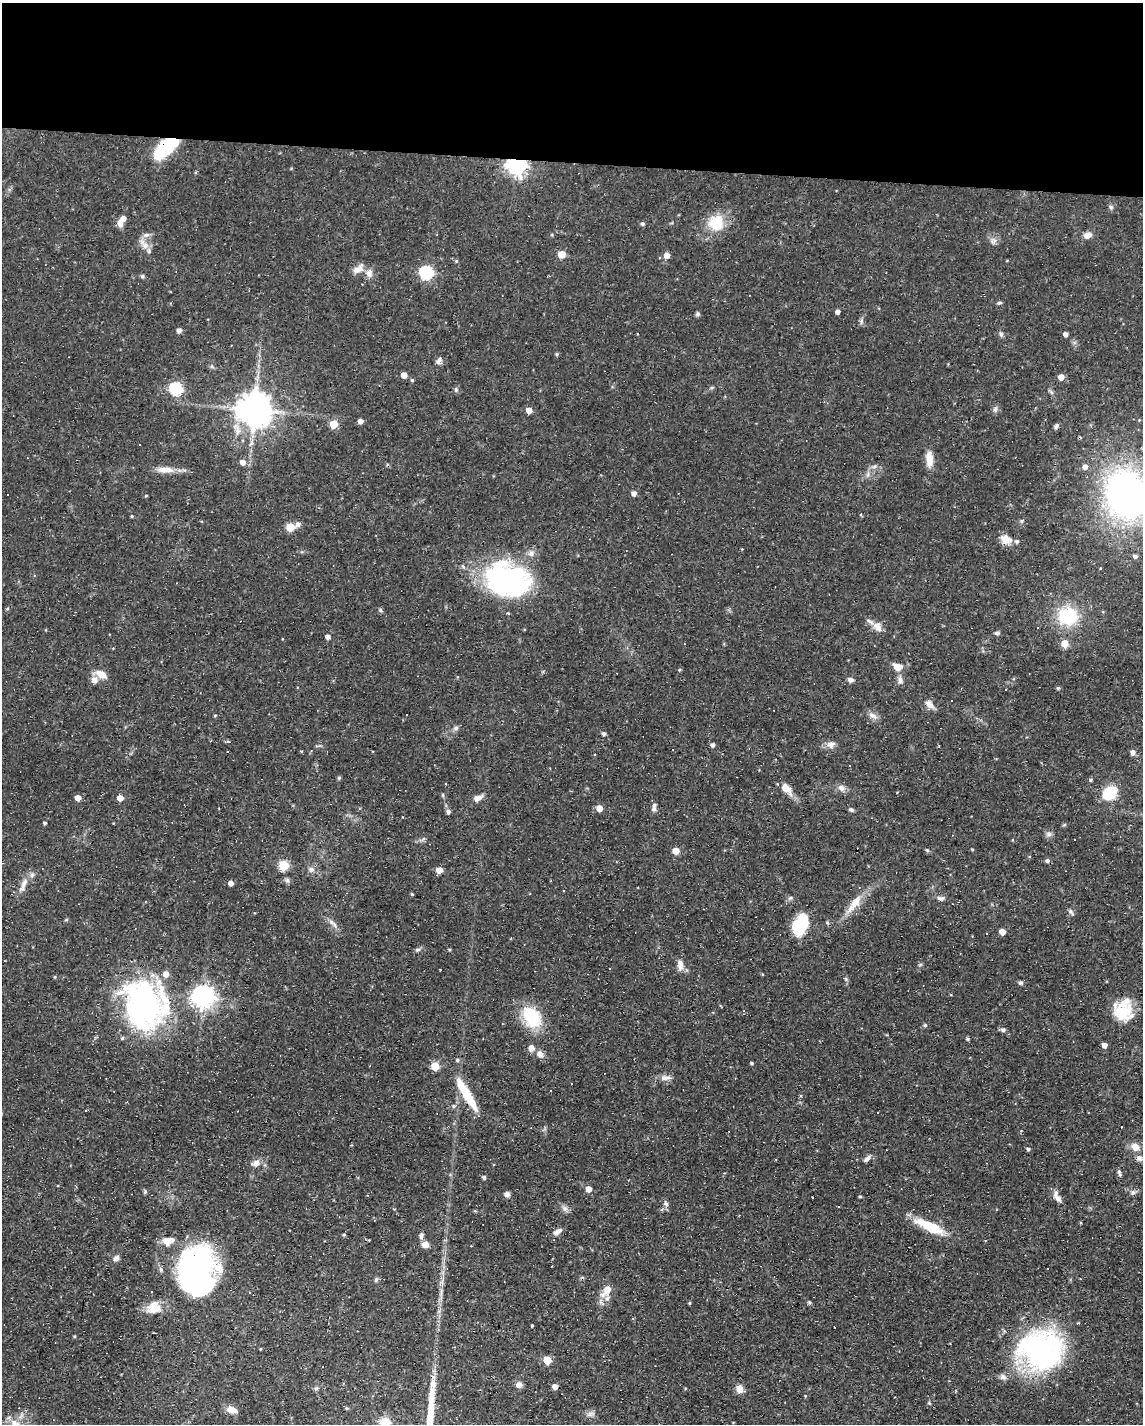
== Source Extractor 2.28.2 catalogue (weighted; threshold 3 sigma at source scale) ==
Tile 3 of 4 x 3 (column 3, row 1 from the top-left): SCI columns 2281-3421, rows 3059-4480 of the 4561 x 4584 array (HDU 1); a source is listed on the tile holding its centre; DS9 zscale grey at full resolution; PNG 1145 x 1426 px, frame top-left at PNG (2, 3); no overlay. Shown black and unused: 11% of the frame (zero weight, under 3 of 4 exposures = <1% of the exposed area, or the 3 px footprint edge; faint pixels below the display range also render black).
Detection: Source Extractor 2.28.2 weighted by HDU 2 'WHT'; one run over the whole footprint, this tile lists its part. Background 0.0541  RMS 0.0032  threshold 0.0144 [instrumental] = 3 sigma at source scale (4.5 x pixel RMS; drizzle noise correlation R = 1.50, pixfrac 1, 0.05/0.05 arcsec/px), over >= 5 px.
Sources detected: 196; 1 inside a brighter object's white glare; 16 cosmic-ray / hot-pixel residue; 1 long thin detection or spike segment (spike, bleed or trail) — not listed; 8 inside a brighter listed object's ellipse — not listed separately; the other 170 listed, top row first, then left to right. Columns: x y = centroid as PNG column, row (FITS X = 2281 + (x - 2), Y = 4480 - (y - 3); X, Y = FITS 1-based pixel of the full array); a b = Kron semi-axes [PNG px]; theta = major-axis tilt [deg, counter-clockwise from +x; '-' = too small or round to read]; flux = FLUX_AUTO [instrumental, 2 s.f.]
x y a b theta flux
166 147 23 10 42 28
516 166 7 6 - 150
1111 207 6 5 - 0.6
122 220 12 6 58 3.2
716 223 20 18 74 9.3
643 224 4 4 - 0.71
146 235 9 5 14 1.2
1087 235 9 7 14 2
993 241 9 8 - 1.3
145 245 10 7 -20 1.9
561 254 5 5 - 5.7
667 255 6 5 - 2.1
456 261 5 4 - 0.36
358 269 16 9 29 2.5
369 273 11 9 -57 1.9
426 273 6 6 - 45
142 276 6 5 - 0.58
999 303 7 4 11 0.53
838 312 4 4 - 1.1
698 314 7 5 16 0.56
861 321 8 5 83 0.77
179 330 5 5 - 1.2
1001 334 7 5 -70 0.66
1065 334 4 4 - 1.3
557 354 4 4 - 0.42
439 361 10 6 68 1.1
404 375 5 4 - 2.9
1061 377 5 5 - 2.8
412 380 4 4 - 0.4
176 389 6 6 - 40
456 389 6 4 73 0.48
1051 392 7 4 -71 0.6
254 409 10 9 - 750
529 410 5 5 - 2.9
995 410 8 6 -89 0.87
360 421 4 4 - 1.8
333 424 5 5 - 9.1
1056 426 8 5 64 0.68
929 459 19 8 -88 3.6
243 462 5 5 - 2
874 466 8 5 20 0.86
1085 467 5 5 - 1.8
165 470 25 8 -2 3.4
634 493 5 5 - 1.6
8 494 3 3 - 6
1126 494 41 33 -73 120
132 516 3 3 - 0.37
298 524 6 6 - 1.2
290 527 5 5 - 10
1006 539 15 11 -29 2.9
1135 556 6 5 - 0.76
508 580 53 39 -16 52
7 609 5 3 - 0.28
380 610 6 4 -71 0.43
1068 616 20 18 -11 17
877 626 15 10 -56 2.4
997 633 6 5 - 0.68
328 637 4 4 - 1.7
1065 643 5 5 - 5.3
897 667 11 8 -17 3.1
101 674 13 8 -30 3.3
94 680 8 7 - 2.1
850 680 7 6 - 1.1
900 680 10 6 -84 1.3
1058 688 4 4 - 0.47
1006 689 3 2 - 0.5
929 704 13 7 -37 2
215 716 4 4 - 0.33
873 716 14 6 -31 1.5
455 728 9 5 28 0.84
604 733 5 4 - 0.78
227 742 4 3 - 0.5
831 744 11 9 12 1.8
713 745 5 4 - 0.98
311 751 4 3 - 0.32
1133 752 5 5 - 1.5
339 778 5 4 - 0.49
1091 780 5 4 - 0.42
841 788 11 8 -37 1.6
786 789 18 9 -46 3.3
1110 793 18 15 36 7.6
78 798 5 4 - 3
120 798 5 4 - 3.2
477 798 11 7 26 1.9
599 808 5 5 - 3.6
654 809 7 6 - 0.93
851 810 7 5 -16 0.63
448 812 6 5 - 0.83
45 823 3 3 - 0.54
1064 825 6 3 19 0.36
1049 834 8 6 0 0.96
972 849 4 3 - 0.29
927 850 5 5 - 0.46
676 851 5 5 - 5
283 865 5 5 - 17
311 870 8 7 - 1.3
439 870 5 5 - 3.5
287 880 7 5 -76 0.78
231 883 4 4 - 1.7
23 884 22 7 68 2.7
412 894 4 3 - 0.3
941 898 10 6 -1 1.1
855 903 27 10 56 5.3
1071 912 11 4 -53 0.7
827 923 6 5 - 0.45
335 925 9 5 -64 1.1
800 925 17 11 62 18
1002 932 5 5 - 3.2
449 949 5 3 - 0.34
417 950 8 5 17 0.68
680 965 13 7 -87 2.2
846 979 7 4 -72 0.49
1021 983 6 5 - 0.57
203 997 8 7 - 220
144 1006 50 42 -77 85
1122 1010 25 22 27 10
532 1017 29 20 -58 13
925 1025 5 4 - 0.52
1003 1030 6 5 - 0.82
968 1039 5 4 - 0.43
1105 1045 5 5 - 1.8
531 1048 6 5 - 2.6
540 1054 10 7 -50 1.7
457 1060 5 4 - 0.55
752 1063 4 3 - 0.45
435 1066 5 5 - 8.9
665 1078 15 7 0 1.9
550 1091 3 2 - 0.3
466 1094 47 9 -59 10
454 1106 6 5 - 0.66
878 1112 2 2 - 0.33
1135 1147 12 10 -43 2.6
1028 1149 4 4 - 0.65
1139 1158 9 8 - 1.3
867 1159 10 5 40 1.2
256 1163 12 8 20 1.8
1119 1173 10 4 -69 0.68
484 1177 5 4 - 0.75
589 1189 5 5 - 3.1
1133 1192 7 6 - 0.83
507 1194 7 6 - 1
860 1196 5 3 - 0.31
1057 1197 16 7 -54 2.2
666 1203 9 5 -71 0.93
565 1209 10 6 -70 1.1
930 1227 35 10 -24 11
557 1231 9 6 27 1.6
344 1235 4 4 - 0.43
421 1236 8 5 84 0.96
425 1244 8 7 - 1.9
116 1258 8 6 42 1.2
196 1269 45 40 -85 70
376 1280 7 5 70 0.6
607 1290 14 7 48 4.6
809 1302 5 4 - 0.41
689 1303 5 3 - 0.29
154 1308 19 14 12 5.2
532 1326 3 2 - 0.28
74 1336 4 3 - 0.32
1040 1350 39 35 -15 84
547 1360 5 5 - 8.4
1003 1377 9 7 -38 1.2
519 1385 7 6 - 1.7
555 1386 4 4 - 2.1
739 1389 9 7 -58 2.4
929 1403 5 4 - 0.36
231 1409 10 6 -20 3.2
590 1414 10 6 21 1.1
385 1422 5 5 - 15
14 1423 20 13 80 6.1
Overlapping masked pixels (flux is a lower limit): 2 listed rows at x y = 166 147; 516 166
Isophote crosses this tile's border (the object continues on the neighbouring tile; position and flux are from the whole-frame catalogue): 3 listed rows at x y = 1126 494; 385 1422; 14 1423